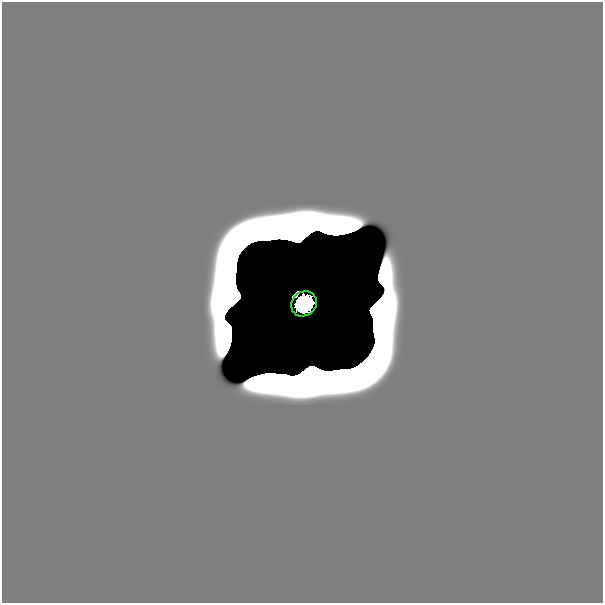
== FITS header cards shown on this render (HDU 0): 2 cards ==
NAXIS1  =                  601
NAXIS2  =                  601

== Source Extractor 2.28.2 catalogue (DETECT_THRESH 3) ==
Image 601 x 601 px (HDU 0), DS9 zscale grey, 1 PNG px = 1 image px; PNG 605 x 605 px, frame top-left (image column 1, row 601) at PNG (2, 2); each listed source drawn as its Kron ellipse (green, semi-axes under 4 px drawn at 4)
Background 0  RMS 2.6e-36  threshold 7.68e-36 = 3 sigma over >= 5 px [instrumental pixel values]
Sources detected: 6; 5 with non-positive FLUX_AUTO (blend fragments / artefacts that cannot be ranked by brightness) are neither listed nor drawn; the other 1 listed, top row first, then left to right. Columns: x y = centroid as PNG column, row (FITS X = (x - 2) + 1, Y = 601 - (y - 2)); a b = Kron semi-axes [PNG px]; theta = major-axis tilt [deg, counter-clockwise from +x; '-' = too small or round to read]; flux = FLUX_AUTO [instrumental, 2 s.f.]
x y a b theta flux
304 304 13 12 - 14
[5 non-positive-flux detections neither listed nor drawn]